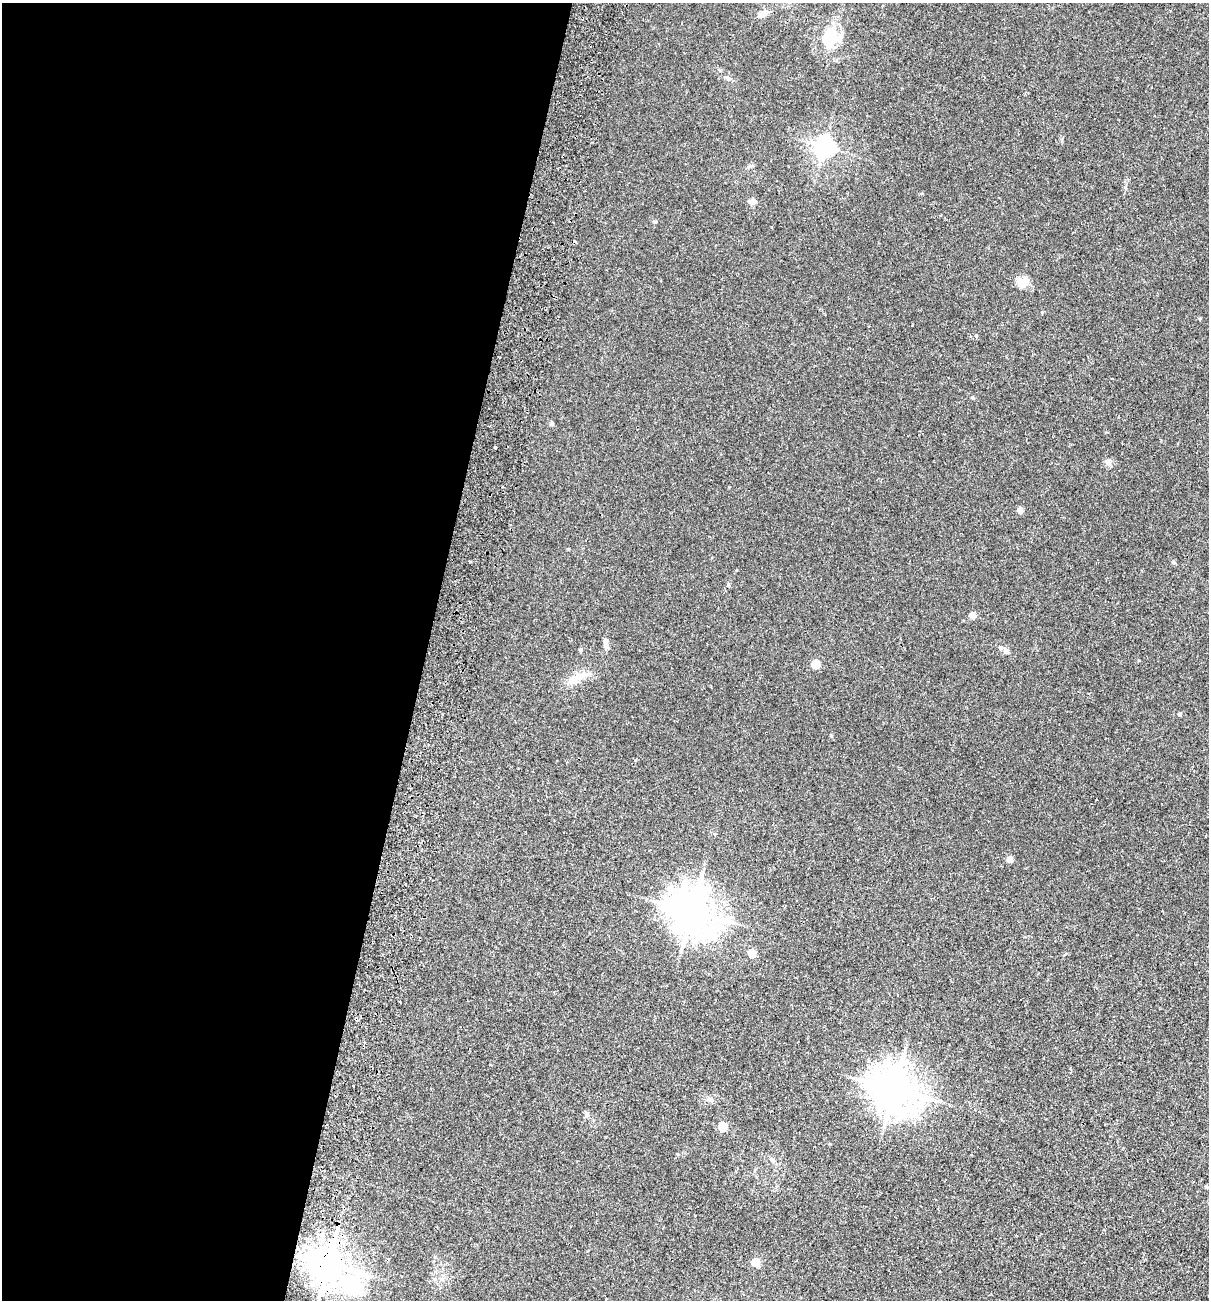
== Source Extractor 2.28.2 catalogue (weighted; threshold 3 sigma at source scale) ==
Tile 5 of 4 x 4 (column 1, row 2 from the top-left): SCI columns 308-1514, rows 2614-3911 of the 5318 x 5231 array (HDU 1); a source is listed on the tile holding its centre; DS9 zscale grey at full resolution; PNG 1211 x 1302 px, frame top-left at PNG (2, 3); no overlay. Shown black and unused: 35% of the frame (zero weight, under 2 of 3 exposures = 3% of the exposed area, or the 3 px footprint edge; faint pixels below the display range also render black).
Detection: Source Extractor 2.28.2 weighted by HDU 2 'WHT'; one run over the whole footprint, this tile lists its part. Background 0.0243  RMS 0.0061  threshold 0.0275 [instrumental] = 3 sigma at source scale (4.5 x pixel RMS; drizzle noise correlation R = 1.50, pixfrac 1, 0.05/0.05 arcsec/px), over >= 5 px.
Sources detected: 38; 3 cosmic-ray / hot-pixel residue — not listed; the other 35 listed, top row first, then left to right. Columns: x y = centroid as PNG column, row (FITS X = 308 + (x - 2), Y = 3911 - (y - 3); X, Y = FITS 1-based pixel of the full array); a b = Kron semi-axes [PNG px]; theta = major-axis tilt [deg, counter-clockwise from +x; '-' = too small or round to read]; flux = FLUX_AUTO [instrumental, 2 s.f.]
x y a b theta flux
763 14 11 8 30 3.2
830 37 22 14 69 29
824 147 7 6 - 320
753 201 10 7 4 2.1
1023 284 15 12 19 6
1042 312 4 4 - 0.57
976 336 4 4 - 0.62
972 398 4 4 - 0.92
495 447 3 3 - 1.2
1108 462 10 8 -83 2.2
1020 510 5 4 - 5.7
1173 562 6 5 - 0.88
728 585 5 4 - 1.2
972 615 5 4 - 8
605 644 12 6 -84 2.8
1000 648 6 5 - 0.95
581 650 4 4 - 1.2
1006 651 6 6 - 2.5
815 664 5 5 - 20
575 678 24 11 31 8.2
1180 714 4 4 - 1.6
831 735 4 4 - 0.55
714 834 5 3 - 0.75
1009 859 4 4 - 7
692 911 13 12 - 1800
751 954 5 4 - 17
894 1089 13 11 -33 1800
710 1099 8 6 -20 1.7
587 1114 6 5 - 2.2
722 1127 5 5 - 25
773 1160 8 6 -51 1.6
1206 1187 3 3 - 1.1
755 1262 5 5 - 21
328 1264 10 9 - 1400
356 1288 8 7 - 100
Overlapping masked pixels (flux is a lower limit): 1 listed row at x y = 328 1264
Unlisted compact peaks at least as high as the median listed source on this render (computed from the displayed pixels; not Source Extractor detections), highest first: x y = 568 549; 655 222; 552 423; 1200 318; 830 1144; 1139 660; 729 487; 912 325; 922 193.